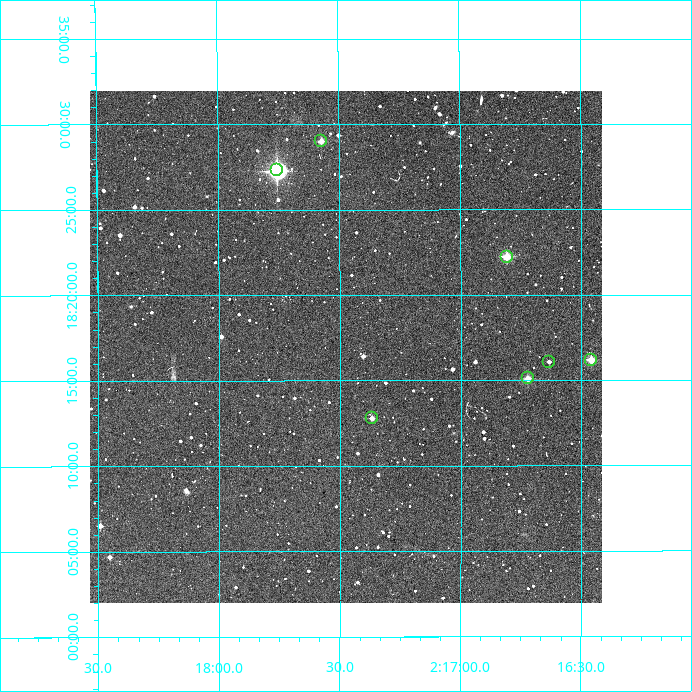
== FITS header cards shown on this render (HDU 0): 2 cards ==
NAXIS1  =                  512
NAXIS2  =                  512

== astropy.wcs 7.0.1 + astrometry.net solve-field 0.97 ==
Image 512 x 512 px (HDU 0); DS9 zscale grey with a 90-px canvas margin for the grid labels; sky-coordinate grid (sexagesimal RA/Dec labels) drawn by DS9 from the SOLVED WCS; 7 Tycho-2 reference stars matched to detected sources circled (green)
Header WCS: RA---TAN/DEC--TAN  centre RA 02:17:28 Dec +18:17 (34.37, +18.28 deg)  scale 3.52 arcsec/px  FOV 30.0' x 30.0'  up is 0 deg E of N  parity normal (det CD < 0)
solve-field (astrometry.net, Tycho-2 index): VERIFIED the header's WCS against the Tycho-2 star catalogue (verified at 2 index scales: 7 matches each, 0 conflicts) and refined it, rather than solving blind
Solved WCS: RA---TAN-SIP/DEC--TAN-SIP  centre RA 02:17:29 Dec +18:17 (34.37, +18.28 deg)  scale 3.53 arcsec/px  FOV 30.2' x 30.0'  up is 0 deg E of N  parity normal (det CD < 0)
The solver's refit moves the header's centre by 5 arcsec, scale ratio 1.005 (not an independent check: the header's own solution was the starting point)
Tycho-2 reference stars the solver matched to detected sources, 7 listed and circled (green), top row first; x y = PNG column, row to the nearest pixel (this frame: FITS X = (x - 90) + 1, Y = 512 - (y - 91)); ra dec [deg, ICRS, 3 dp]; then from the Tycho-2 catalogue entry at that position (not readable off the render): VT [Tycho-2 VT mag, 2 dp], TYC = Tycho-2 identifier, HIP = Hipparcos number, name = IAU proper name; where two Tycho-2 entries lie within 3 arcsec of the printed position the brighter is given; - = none
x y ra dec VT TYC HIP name
321 141 34.393 +18.483 10.82 1217-184-1 - -
277 170 34.439 +18.455 7.45 1217-1113-1 10701 -
507 257 34.202 +18.371 10.28 1217-1048-1 - -
591 360 34.115 +18.270 10.33 1217-713-1 - -
549 362 34.159 +18.268 12.48 1217-1102-1 - -
528 378 34.181 +18.252 11.53 1217-621-1 - -
372 418 34.342 +18.213 11.72 1217-824-1 - -